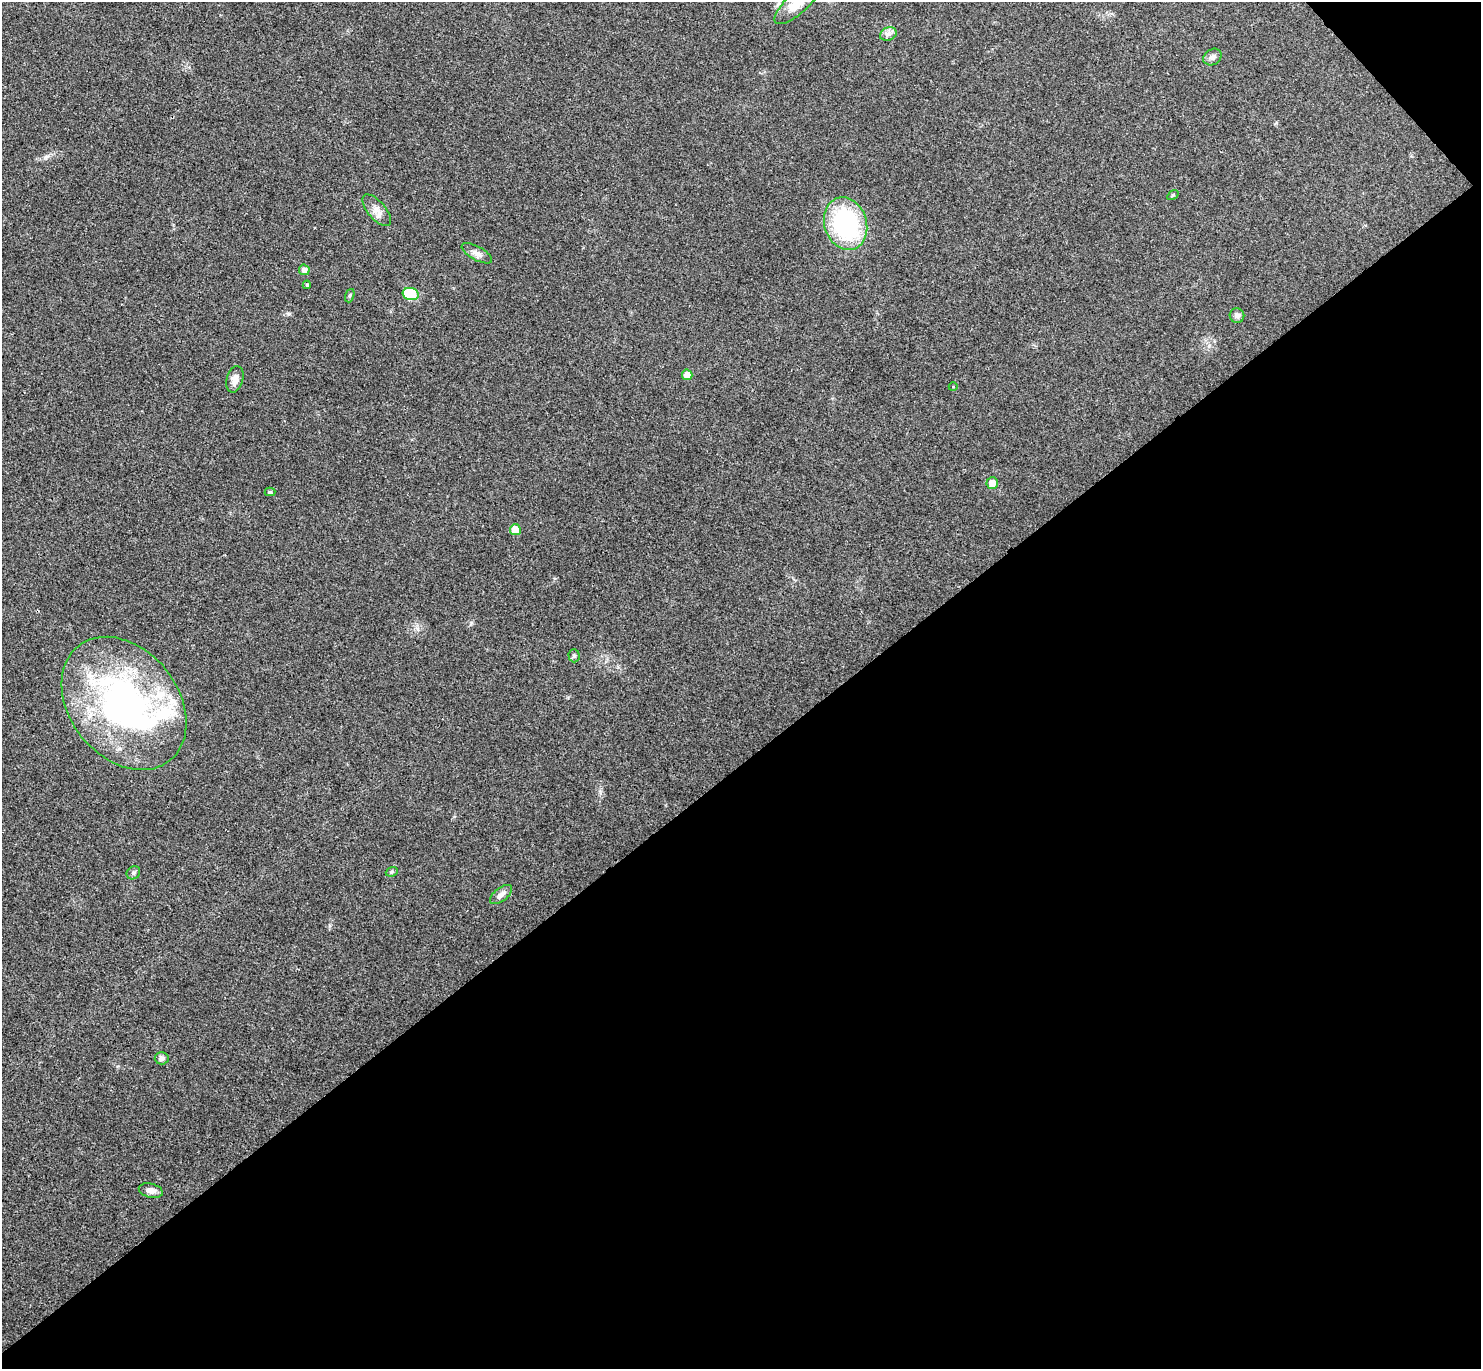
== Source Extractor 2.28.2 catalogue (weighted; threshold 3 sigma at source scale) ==
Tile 12 of 4 x 4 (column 4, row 3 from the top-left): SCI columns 4483-5961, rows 1564-2930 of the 6010 x 6001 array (HDU 1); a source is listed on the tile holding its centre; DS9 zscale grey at full resolution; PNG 1483 x 1371 px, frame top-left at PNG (2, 2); each listed source drawn as its Kron ellipse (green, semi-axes under 4 px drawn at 4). Shown black and unused: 45% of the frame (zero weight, under 3 of 4 exposures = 6% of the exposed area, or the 3 px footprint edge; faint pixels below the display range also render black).
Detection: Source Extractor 2.28.2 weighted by HDU 2 'WHT'; one run over the whole footprint, this tile lists its part. Background 0.0268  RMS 0.0047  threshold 0.0213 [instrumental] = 3 sigma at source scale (4.5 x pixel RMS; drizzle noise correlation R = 1.50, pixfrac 1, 0.05/0.05 arcsec/px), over >= 5 px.
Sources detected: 28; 1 inside a brighter object's white glare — neither listed nor drawn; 2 inside a brighter listed object's ellipse — not listed separately; the other 25 listed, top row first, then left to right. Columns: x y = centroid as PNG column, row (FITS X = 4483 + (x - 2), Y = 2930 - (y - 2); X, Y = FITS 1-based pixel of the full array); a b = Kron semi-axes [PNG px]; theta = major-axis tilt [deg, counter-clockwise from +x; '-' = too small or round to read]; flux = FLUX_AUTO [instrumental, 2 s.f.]
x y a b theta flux
797 3 29 10 42 8.6
888 34 9 6 21 1.7
1212 57 10 7 33 1.8
1173 195 6 4 33 0.52
377 210 19 9 -49 3.9
846 224 27 21 -72 57
477 253 17 7 -29 2.6
304 270 5 5 - 2.1
307 285 4 4 - 0.61
411 294 8 6 -13 21
350 296 7 4 70 0.71
1237 315 7 7 - 1.8
687 375 5 5 - 4.5
235 379 13 8 74 3.2
953 387 4 3 - 0.31
992 483 6 5 - 4.4
270 492 5 4 - 0.8
515 530 5 5 - 7.2
574 656 6 5 - 0.86
124 703 73 54 -51 150
392 872 6 4 21 0.72
133 873 7 6 - 1.1
501 895 13 7 38 2.4
162 1058 7 6 - 1.7
151 1191 12 7 -13 2.7
Isophote crosses this tile's border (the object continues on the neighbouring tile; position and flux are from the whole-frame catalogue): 1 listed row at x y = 797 3